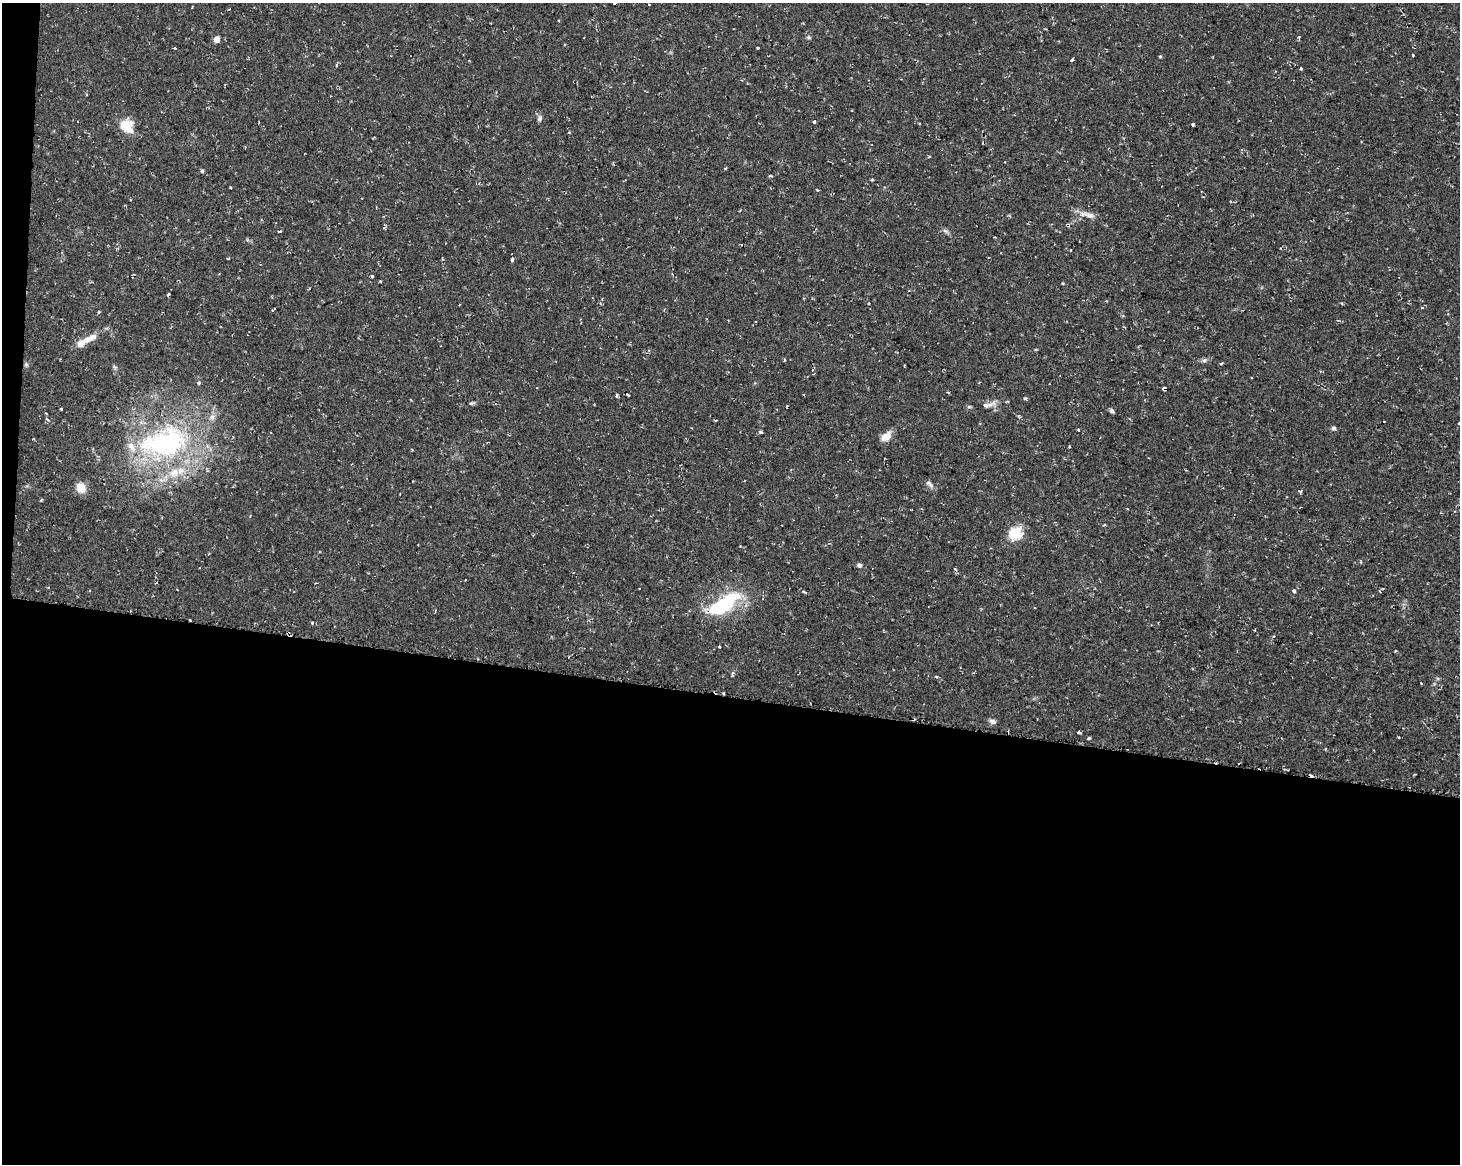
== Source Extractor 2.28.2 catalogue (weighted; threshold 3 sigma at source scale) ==
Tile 10 of 3 x 4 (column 1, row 4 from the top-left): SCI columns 284-1741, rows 1-1162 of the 4882 x 4662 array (HDU 1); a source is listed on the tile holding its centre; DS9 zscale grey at full resolution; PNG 1462 x 1166 px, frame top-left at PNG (2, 3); no overlay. Shown black and unused: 41% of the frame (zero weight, under 2 of 3 exposures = <1% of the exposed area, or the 3 px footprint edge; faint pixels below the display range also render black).
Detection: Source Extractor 2.28.2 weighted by HDU 2 'WHT'; one run over the whole footprint, this tile lists its part. Background 0.0261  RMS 0.0038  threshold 0.0172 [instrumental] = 3 sigma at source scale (4.5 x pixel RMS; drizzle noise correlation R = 1.50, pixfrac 1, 0.0396/0.0396 arcsec/px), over >= 5 px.
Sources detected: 95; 1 inside a brighter object's white glare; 12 cosmic-ray / hot-pixel residue — not listed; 4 inside a brighter listed object's ellipse — not listed separately; the other 78 listed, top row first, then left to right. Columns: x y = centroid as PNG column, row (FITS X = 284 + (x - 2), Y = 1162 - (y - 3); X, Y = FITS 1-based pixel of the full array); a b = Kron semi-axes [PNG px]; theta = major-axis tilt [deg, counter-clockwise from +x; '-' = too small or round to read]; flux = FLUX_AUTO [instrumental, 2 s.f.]
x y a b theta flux
649 4 3 2 - 0.65
808 37 5 5 - 0.61
1299 37 3 3 - 2
217 39 5 4 - 3.5
175 48 3 3 - 1.3
758 48 3 2 - 0.31
1413 55 4 3 - 0.65
1160 56 3 3 - 1.2
1072 60 4 3 - 3.7
1301 69 4 3 - 0.42
86 95 3 3 - 0.41
539 118 9 6 70 1
814 122 3 3 - 2
919 123 3 2 - 0.37
1193 124 4 3 - 2.3
127 126 16 13 -47 7.9
569 132 3 3 - 0.44
203 171 4 4 - 0.84
770 176 4 3 - 0.9
872 179 3 3 - 1.3
1088 215 22 7 -11 3.3
1068 225 4 4 - 1.8
385 226 7 3 69 0.56
280 231 4 3 - 0.71
945 231 8 6 -21 0.96
228 259 4 2 - 0.29
512 260 4 3 - 1.9
372 276 3 3 - 2.5
380 281 5 3 - 0.3
1063 283 4 3 - 0.36
168 295 4 2 - 0.83
869 303 3 3 - 1.6
272 310 4 3 - 0.31
99 312 4 2 - 0.34
1446 323 3 3 - 0.3
91 338 20 8 25 4.1
784 360 4 3 - 0.43
1204 360 7 5 21 0.89
26 364 6 5 - 0.7
199 383 4 4 - 0.9
1164 389 4 3 - 7.8
616 395 5 3 - 0.74
628 395 3 2 - 0.43
1025 398 4 4 - 0.5
471 403 7 4 25 0.6
985 405 7 3 9 5.7
969 407 6 4 2 0.54
61 409 3 3 - 1.1
1112 411 5 4 - 1.1
46 413 3 3 - 0.35
47 420 6 4 -21 0.6
1459 423 4 3 - 0.31
1333 428 5 5 - 0.94
1078 430 3 3 - 1.6
760 432 4 4 - 0.71
885 437 13 8 35 4.1
33 439 3 3 - 0.34
164 442 77 43 13 80
1069 447 3 3 - 0.75
931 485 8 6 -47 1.2
81 487 11 10 - 4.7
1300 492 5 4 - 0.52
1104 525 4 3 - 0.39
1016 533 6 6 - 43
859 565 6 5 - 1.1
955 569 5 3 - 0.51
465 580 3 2 - 0.42
316 583 3 2 - 0.36
1294 590 3 3 - 3.6
1380 591 5 4 - 0.45
723 604 38 15 27 28
312 622 4 3 - 0.57
1274 636 4 3 - 0.39
719 646 3 3 - 0.78
936 677 5 4 - 0.53
992 721 9 6 -15 1.2
1079 733 4 3 - 3.8
1088 738 3 3 - 2
Overlapping masked pixels (flux is a lower limit): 3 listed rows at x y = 1068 225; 1164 389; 723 604
Isophote crosses this tile's border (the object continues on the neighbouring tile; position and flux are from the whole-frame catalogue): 1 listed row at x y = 1459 423